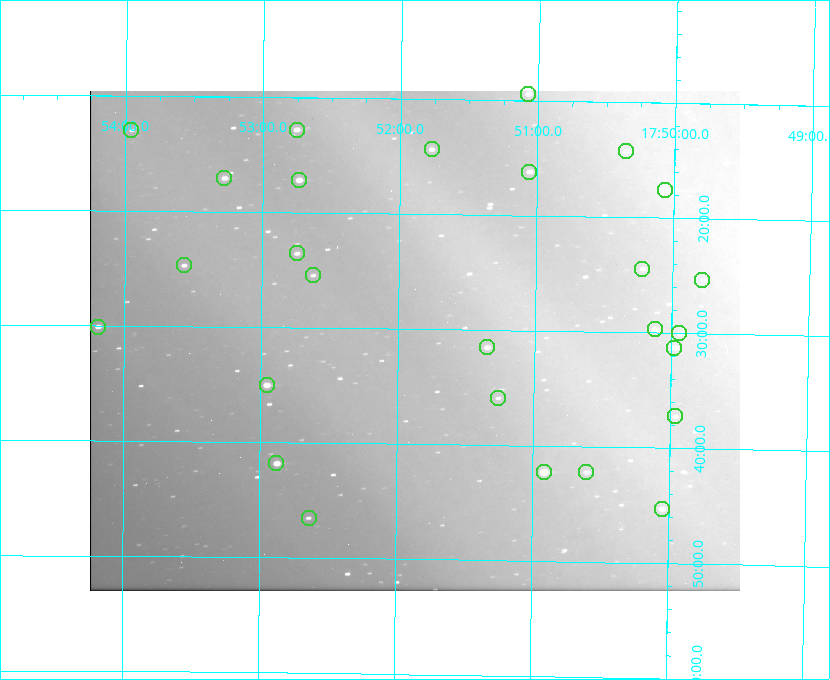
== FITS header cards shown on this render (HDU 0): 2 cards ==
NAXIS1  =                  650 / Width of table row in bytes
NAXIS2  =                  500 / Number of rows in table

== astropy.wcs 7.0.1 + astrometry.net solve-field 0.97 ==
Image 650 x 500 px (HDU 0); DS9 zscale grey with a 90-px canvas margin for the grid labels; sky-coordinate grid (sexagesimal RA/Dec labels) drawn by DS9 from the SOLVED WCS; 27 Tycho-2 reference stars matched to detected sources circled (green)
Header WCS: none
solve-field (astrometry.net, Tycho-2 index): SOLVED blind (the file carries no WCS)
Solved WCS: RA---TAN-SIP/DEC--TAN-SIP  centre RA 17:51:53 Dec +37:31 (267.97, +37.52 deg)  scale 5.22 arcsec/px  FOV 56.5' x 43.4'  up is +179 deg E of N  parity flipped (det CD > 0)
(file carries no celestial WCS; the grid is the blind solution)
Tycho-2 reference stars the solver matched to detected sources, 27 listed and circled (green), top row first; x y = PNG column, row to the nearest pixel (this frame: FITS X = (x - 90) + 1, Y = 500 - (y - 91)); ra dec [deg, ICRS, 3 dp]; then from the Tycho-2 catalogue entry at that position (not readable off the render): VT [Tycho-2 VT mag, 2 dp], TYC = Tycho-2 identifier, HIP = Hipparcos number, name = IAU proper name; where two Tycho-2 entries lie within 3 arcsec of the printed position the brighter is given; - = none
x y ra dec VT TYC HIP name
528 94 267.768 +37.157 9.98 2620-745-1 - -
131 130 268.489 +37.217 11.29 2620-732-1 - -
297 130 268.189 +37.213 9.71 2620-542-1 - -
432 149 267.943 +37.240 10.39 2620-505-1 - -
626 151 267.589 +37.238 11.09 2619-212-1 - -
529 172 267.764 +37.270 10.17 2620-784-1 - -
224 178 268.319 +37.285 9.88 2620-536-1 - -
299 180 268.183 +37.286 8.98 2620-786-1 87506 -
665 190 267.517 +37.293 8.96 2619-379-1 - -
297 253 268.186 +37.393 10.44 2620-175-1 - -
184 265 268.392 +37.412 10.60 2620-800-1 - -
642 269 267.555 +37.408 11.50 2619-358-1 - -
313 275 268.156 +37.424 11.25 2620-712-1 - -
702 280 267.445 +37.422 11.17 2619-451-1 - -
98 327 268.547 +37.501 9.83 3089-1021-1 - -
655 329 267.531 +37.495 10.07 2619-274-1 - -
679 333 267.485 +37.500 11.33 2619-40-1 - -
487 347 267.836 +37.525 9.96 3089-889-1 - -
674 348 267.494 +37.522 10.35 3088-270-1 - -
267 385 268.239 +37.584 8.64 3089-755-1 - -
498 398 267.815 +37.598 11.54 3089-1081-1 - -
675 416 267.491 +37.621 11.40 3088-1284-1 - -
276 463 268.219 +37.697 8.93 3089-671-1 - -
544 472 267.730 +37.705 8.13 3089-1203-1 87349 -
586 472 267.652 +37.703 11.04 3089-693-1 - -
662 509 267.512 +37.755 10.10 3089-2332-1 - -
309 518 268.159 +37.775 11.22 3089-2245-1 - -